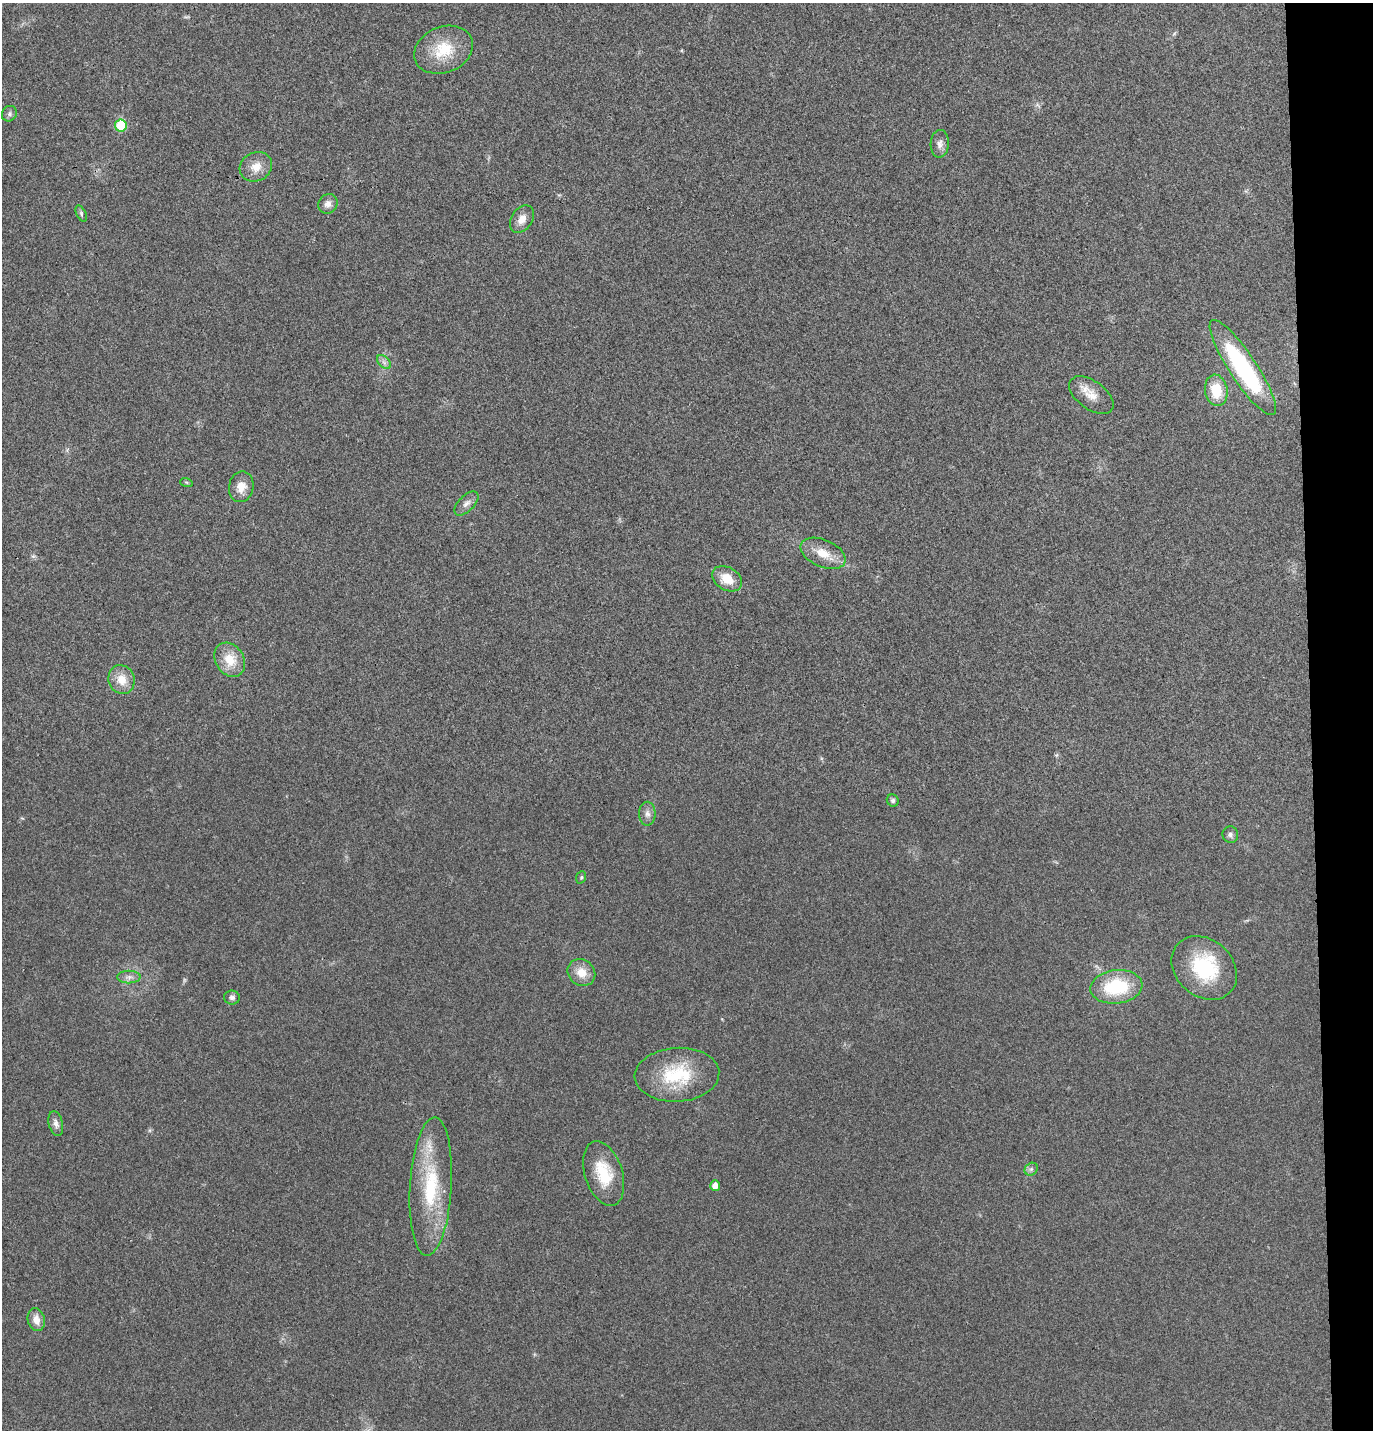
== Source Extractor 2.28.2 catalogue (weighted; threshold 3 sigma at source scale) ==
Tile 6 of 3 x 3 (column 3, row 2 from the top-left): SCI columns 2872-4242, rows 1437-2864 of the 4373 x 4297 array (HDU 1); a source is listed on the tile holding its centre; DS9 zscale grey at full resolution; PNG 1375 x 1432 px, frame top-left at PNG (2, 3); each listed source drawn as its Kron ellipse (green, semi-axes under 4 px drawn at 4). Shown black and unused: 5% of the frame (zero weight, under 3 of 4 exposures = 6% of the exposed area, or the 3 px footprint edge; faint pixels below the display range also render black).
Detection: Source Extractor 2.28.2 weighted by HDU 2 'WHT'; one run over the whole footprint, this tile lists its part. Background 0.0298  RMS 0.006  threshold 0.0268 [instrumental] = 3 sigma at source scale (4.5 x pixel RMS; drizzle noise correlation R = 1.50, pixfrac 1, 0.05/0.05 arcsec/px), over >= 5 px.
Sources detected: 37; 1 too faint to see at this stretch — neither listed nor drawn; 1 inside a brighter listed object's ellipse — not listed separately; the other 35 listed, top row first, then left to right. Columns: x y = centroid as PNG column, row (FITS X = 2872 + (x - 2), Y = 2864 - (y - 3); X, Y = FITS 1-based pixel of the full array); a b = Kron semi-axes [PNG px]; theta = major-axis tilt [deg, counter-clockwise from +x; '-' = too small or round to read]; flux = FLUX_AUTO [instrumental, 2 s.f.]
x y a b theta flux
444 50 30 23 22 22
9 114 8 7 - 1.7
121 125 6 5 - 26
940 144 14 9 87 3.7
256 167 17 14 29 8.1
328 204 10 9 - 3.3
81 213 9 4 -65 1.1
522 219 15 10 56 5.2
384 362 8 5 -45 1.9
1243 367 56 13 -57 78
1216 390 16 11 -82 16
1091 395 25 14 -36 9.1
186 482 6 4 -18 0.73
241 487 15 12 79 7.1
466 503 15 8 44 3.4
823 553 24 13 -23 11
727 579 16 11 -31 10
230 660 18 14 -57 13
122 680 14 13 - 8.9
893 800 6 5 - 1.5
647 814 12 8 90 3
1230 835 8 8 - 1.9
581 877 6 5 - 0.87
1204 968 36 28 -42 41
581 973 14 12 -39 8.7
129 977 12 6 0 2.9
1116 987 26 16 7 36
232 997 8 7 - 1.8
677 1075 42 27 4 37
56 1124 12 7 -76 3
1031 1169 7 5 44 1.5
604 1173 33 19 -73 23
715 1185 5 5 - 5.1
431 1187 69 21 87 49
36 1320 11 8 -77 5.2